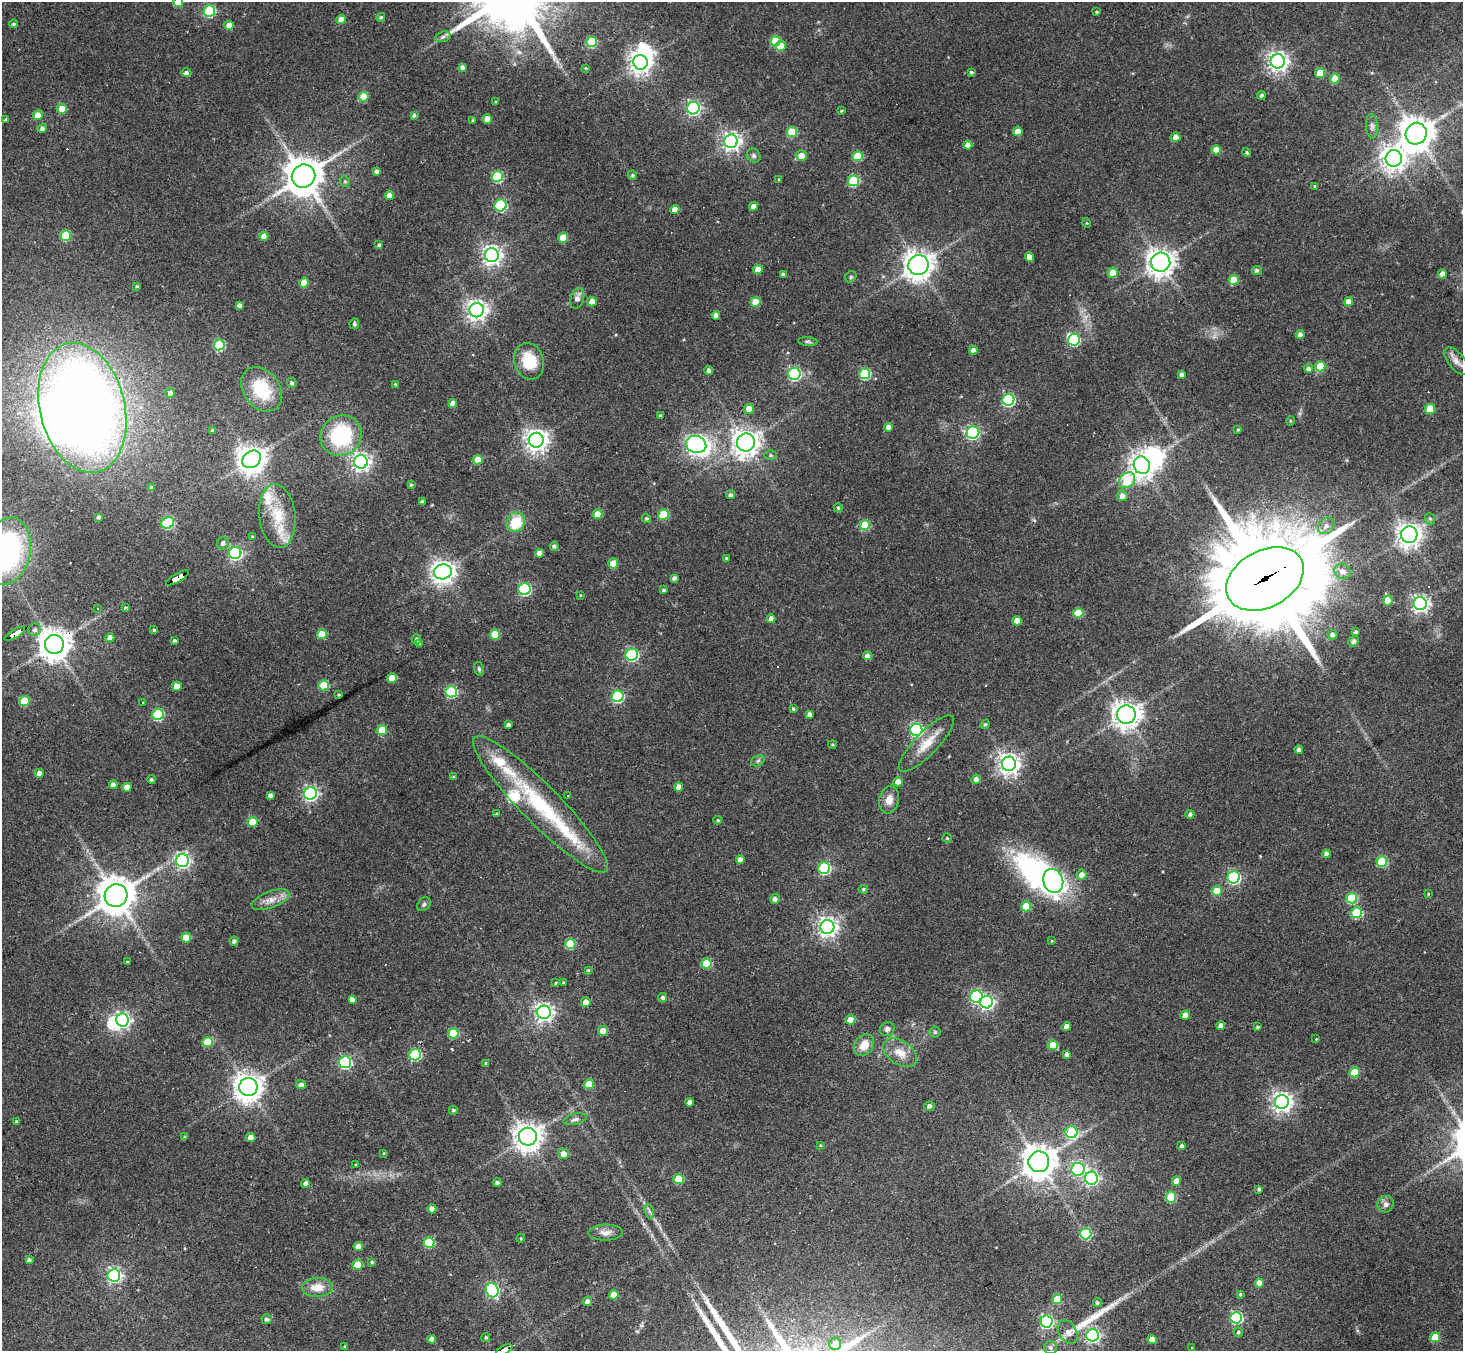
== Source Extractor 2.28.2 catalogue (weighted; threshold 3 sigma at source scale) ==
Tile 7 of 4 x 4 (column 3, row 2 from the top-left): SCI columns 2924-4384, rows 2989-4337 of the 5846 x 5839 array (HDU 1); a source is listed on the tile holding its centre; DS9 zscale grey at full resolution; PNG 1465 x 1353 px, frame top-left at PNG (2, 2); each listed source drawn as its Kron ellipse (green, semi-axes under 4 px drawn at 4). Shown black and unused: <1% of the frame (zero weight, under 3 of 4 exposures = <1% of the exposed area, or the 3 px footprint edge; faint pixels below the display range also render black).
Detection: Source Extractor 2.28.2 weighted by HDU 2 'WHT'; one run over the whole footprint, this tile lists its part. Background 0.0766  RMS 0.0057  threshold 0.0257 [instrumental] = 3 sigma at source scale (4.5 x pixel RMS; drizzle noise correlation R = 1.50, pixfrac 1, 0.05/0.05 arcsec/px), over >= 5 px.
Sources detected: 349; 7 inside a brighter object's white glare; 4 cosmic-ray / hot-pixel residue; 2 long thin detections or spike segments (spike, bleed or trail) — neither listed nor drawn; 5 inside a brighter listed object's ellipse — not listed separately; the other 331 listed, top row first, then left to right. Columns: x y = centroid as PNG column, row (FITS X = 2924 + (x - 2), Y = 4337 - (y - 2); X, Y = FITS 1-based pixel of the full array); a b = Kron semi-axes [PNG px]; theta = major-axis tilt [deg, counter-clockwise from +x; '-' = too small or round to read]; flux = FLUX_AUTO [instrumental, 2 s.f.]
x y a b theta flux
178 2 5 5 - 18
209 11 6 5 - 55
1097 12 3 2 - 0.54
381 17 4 4 - 0.99
341 19 5 4 - 5.8
14 24 4 4 - 1.1
229 25 5 4 - 4.9
443 37 8 5 19 1.5
775 41 5 5 - 19
591 42 5 5 - 35
781 46 5 5 - 11
1278 61 7 7 - 310
640 62 7 7 - 420
462 67 4 4 - 1.7
586 68 4 3 - 0.52
971 72 3 3 - 0.91
186 73 5 4 - 1.6
1320 73 5 5 - 12
1335 79 5 5 - 11
1261 95 4 4 - 1.3
363 97 5 5 - 12
496 102 4 3 - 0.64
693 108 6 6 - 130
62 109 5 5 - 10
841 111 3 3 - 0.59
38 115 5 4 - 9.9
414 115 3 3 - 1.2
487 119 5 4 - 7.2
6 120 3 3 - 1
473 120 4 3 - 0.62
1372 126 12 6 -86 2.3
42 128 5 4 - 1.7
792 132 5 5 - 22
1018 132 4 4 - 6.9
1416 134 11 10 - 960
1176 137 5 4 - 3.7
731 141 7 6 - 260
968 145 4 4 - 4.6
1216 150 5 4 - 6.9
1247 153 5 4 - 0.93
801 155 5 5 - 5.2
754 156 7 6 - 1.5
858 156 5 5 - 21
1394 158 8 8 - 490
376 171 4 3 - 1.8
632 175 5 4 - 0.95
304 176 12 11 - 1400
497 177 5 5 - 42
779 179 3 3 - 0.52
345 181 6 4 -68 0.91
853 181 5 5 - 38
1315 186 4 4 - 0.65
389 196 4 4 - 5
501 205 6 6 - 60
754 206 4 4 - 3.6
675 209 4 4 - 4.9
1087 223 5 3 - 0.48
66 235 5 5 - 26
264 236 4 4 - 6.2
563 238 5 5 - 12
379 245 4 4 - 0.99
492 255 7 7 - 300
1029 257 4 4 - 4.7
1161 262 9 9 - 530
918 265 10 10 - 590
758 270 5 4 - 6.8
1257 270 5 4 - 1.5
1113 273 5 5 - 8.1
783 274 4 3 - 1.4
1442 274 4 4 - 3.6
851 277 6 5 - 0.87
1234 280 5 5 - 15
304 283 5 5 - 9.9
137 286 3 3 - 0.57
577 298 10 6 73 3.3
592 302 5 4 - 5.1
755 302 5 5 - 11
1349 302 4 4 - 5.2
239 305 4 4 - 1.9
477 310 7 7 - 350
716 315 4 4 - 3.1
354 324 5 4 - 0.92
1300 334 4 4 - 2.4
1074 340 6 6 - 53
808 342 10 4 -5 1
219 345 5 5 - 40
973 350 4 4 - 3
529 361 18 14 -74 18
1456 361 16 8 -51 3.7
1320 366 5 5 - 20
1309 368 4 4 - 1.8
709 370 4 4 - 2
794 374 6 6 - 91
865 374 5 5 - 42
1181 375 4 4 - 1.7
292 383 5 5 - 1.3
395 384 3 3 - 0.6
262 389 24 18 -53 25
170 393 5 5 - 2.2
1008 400 6 6 - 81
453 403 4 4 - 4.6
82 408 66 42 -76 740
749 409 5 5 - 7.3
1430 409 5 5 - 14
660 415 4 3 - 0.67
1290 421 5 3 - 0.53
888 427 4 4 - 3
1238 429 4 3 - 0.72
212 430 4 4 - 0.67
973 433 6 6 - 79
341 435 21 19 36 46
536 440 7 7 - 450
746 442 9 9 - 540
696 444 10 8 -22 200
771 455 6 5 - 1
252 459 10 8 37 720
478 459 5 5 - 11
361 462 7 7 - 250
1142 465 9 8 - 440
1127 480 9 7 43 27
411 485 4 3 - 0.8
152 488 4 4 - 1
731 495 4 4 - 1.6
1122 496 5 5 - 3.5
422 502 4 3 - 1.7
838 508 4 4 - 0.81
597 514 5 4 - 8.6
663 515 5 5 - 21
277 516 32 18 -84 21
99 517 4 4 - 1.2
646 518 5 4 - 0.97
1430 519 6 5 - 0.97
516 522 10 9 - 17
168 523 7 5 26 50
865 525 5 5 - 24
1326 526 9 7 50 3.1
1409 535 8 8 - 420
253 537 4 4 - 0.79
223 543 6 6 - 1.8
554 546 4 4 - 1.4
7 551 34 23 77 110
235 553 6 6 - 120
540 553 4 4 - 4.4
726 558 3 3 - 0.56
613 564 5 5 - 13
1343 571 8 7 - 4.1
443 572 9 7 12 480
177 578 13 4 30 150
674 578 4 4 - 1.7
1265 579 41 28 28 12000
525 589 6 6 - 72
664 590 4 3 - 1.2
580 595 4 2 - 0.41
1388 600 5 5 - 12
1420 604 6 6 - 230
126 607 4 3 - 1.3
98 608 3 3 - 0.66
1078 613 5 5 - 15
771 619 4 4 - 3.6
1017 621 5 4 - 6.3
35 630 6 6 - 2
154 630 4 4 - 0.87
1356 632 4 3 - 1.4
15 634 12 3 31 190
322 634 5 5 - 15
495 634 5 5 - 16
1333 635 5 5 - 1.9
110 638 4 4 - 3.9
416 639 5 4 - 1.5
174 640 4 3 - 0.88
1353 641 6 5 - 1.4
420 643 4 4 - 1.5
54 644 9 9 - 840
632 655 6 6 - 74
868 656 4 4 - 3
479 669 7 4 -75 1.2
392 678 5 4 - 8.2
324 685 5 5 - 20
177 686 5 4 - 7.2
451 692 6 5 - 59
339 695 3 2 - 0.54
618 696 6 6 - 59
25 701 5 5 - 21
143 702 3 2 - 0.71
793 709 4 4 - 0.95
158 714 6 5 - 46
810 714 4 4 - 2.3
1126 715 9 9 - 560
985 724 5 4 - 0.99
508 725 4 4 - 1.8
382 730 5 5 - 18
916 730 6 6 - 110
832 744 4 3 - 0.68
926 744 37 11 46 12
1299 750 4 4 - 1.9
758 761 7 5 31 1.2
1009 764 7 7 - 380
39 773 4 4 - 3.1
454 777 4 3 - 1.1
151 779 4 4 - 0.99
976 779 5 4 - 2.1
898 782 5 4 - 4.7
113 785 4 4 - 2.5
127 787 4 4 - 5.2
679 787 4 4 - 4.8
310 794 6 6 - 140
270 795 4 4 - 1.9
568 795 3 3 - 2.3
889 800 14 9 78 5.1
541 804 94 19 -45 65
496 814 4 3 - 0.51
1190 814 4 4 - 1.5
718 820 4 4 - 0.8
252 822 5 5 - 14
947 838 4 4 - 0.71
1326 854 4 4 - 2.2
740 859 4 4 - 3.1
183 861 6 6 - 150
1382 861 5 5 - 34
824 868 6 6 - 68
1082 875 5 5 - 4
1234 877 6 6 - 89
1053 881 12 10 -73 120
863 889 5 4 - 0.96
1217 891 5 5 - 12
1428 894 4 3 - 0.46
116 895 11 11 - 1300
1352 898 5 5 - 34
775 899 5 4 - 2
271 900 20 8 21 5.6
424 904 8 6 44 1.3
1026 906 5 5 - 17
1357 913 5 5 - 35
827 927 7 7 - 310
186 938 5 5 - 12
234 941 4 4 - 1.6
1052 941 4 3 - 0.47
570 944 5 5 - 25
127 962 3 3 - 0.59
706 964 5 5 - 22
588 970 4 3 - 0.69
556 983 4 3 - 0.51
563 983 3 3 - 1.6
976 997 6 6 - 86
663 998 4 4 - 1.5
352 999 4 4 - 2.2
586 1002 5 5 - 5.3
987 1002 6 6 - 140
544 1012 7 7 - 260
1185 1015 5 4 - 4.6
122 1020 6 6 - 170
850 1020 5 4 - 8.5
1221 1026 4 4 - 3.9
1067 1027 4 4 - 5.1
1257 1027 3 3 - 0.96
887 1029 7 6 - 2
603 1031 5 4 - 8.4
935 1032 5 5 - 0.96
453 1033 5 5 - 25
1316 1039 3 3 - 0.33
208 1042 5 5 - 18
864 1045 11 9 55 7.6
1053 1045 5 5 - 12
900 1053 19 11 -34 8.2
1067 1054 4 4 - 2.1
415 1055 6 5 - 62
345 1062 6 6 - 91
486 1063 4 3 - 0.82
1354 1072 5 5 - 19
589 1084 5 5 - 12
301 1085 5 4 - 2.5
248 1087 9 9 - 630
690 1102 4 4 - 2.9
1282 1102 7 7 - 330
929 1106 5 4 - 2.1
453 1110 4 4 - 0.86
575 1119 12 5 13 2
16 1121 4 3 - 0.48
1071 1132 6 6 - 45
185 1137 4 3 - 0.66
528 1137 9 9 - 640
251 1138 4 4 - 4.5
820 1145 3 3 - 0.49
1182 1146 4 4 - 1.6
384 1153 4 3 - 0.5
563 1154 5 5 - 4.6
1039 1162 10 10 - 920
355 1165 4 2 - 0.39
1078 1169 6 6 - 110
1091 1178 6 6 - 130
679 1179 5 5 - 20
1176 1181 5 4 - 4.9
306 1183 4 4 - 2.4
497 1183 4 4 - 1.6
1259 1189 3 3 - 1.2
1171 1197 5 5 - 24
1386 1204 8 8 - 2.4
432 1209 4 4 - 3.2
649 1211 7 4 -71 1.2
605 1233 17 8 1 3.7
1086 1234 5 5 - 48
521 1238 4 3 - 0.51
429 1243 5 5 - 35
358 1246 4 4 - 4.8
29 1260 4 4 - 1.7
372 1262 4 4 - 0.82
358 1265 5 5 - 16
114 1275 6 6 - 140
1259 1283 4 4 - 6.5
317 1287 15 9 2 8.2
492 1290 7 6 - 110
1240 1294 3 3 - 0.67
614 1295 5 4 - 9.8
1057 1299 5 5 - 17
587 1301 5 4 - 2
1097 1303 4 4 - 1.2
1236 1318 6 5 - 66
267 1319 5 5 - 1.4
1046 1322 6 6 - 100
1068 1332 13 8 -58 3.4
1238 1332 5 4 - 1
1093 1335 6 6 - 150
486 1337 4 4 - 0.86
1435 1337 5 5 - 17
432 1339 4 4 - 3.2
1152 1340 4 4 - 6.5
835 1344 6 6 - 7.7
345 1347 4 3 - 0.82
1050 1348 6 6 - 1.5
1192 1348 2 2 - 0.46
504 1350 9 4 28 200
Overlapping masked pixels (flux is a lower limit): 6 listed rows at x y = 82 408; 177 578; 1265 579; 15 634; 54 644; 504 1350
Isophote crosses this tile's border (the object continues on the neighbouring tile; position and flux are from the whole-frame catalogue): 3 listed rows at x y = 178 2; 7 551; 504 1350